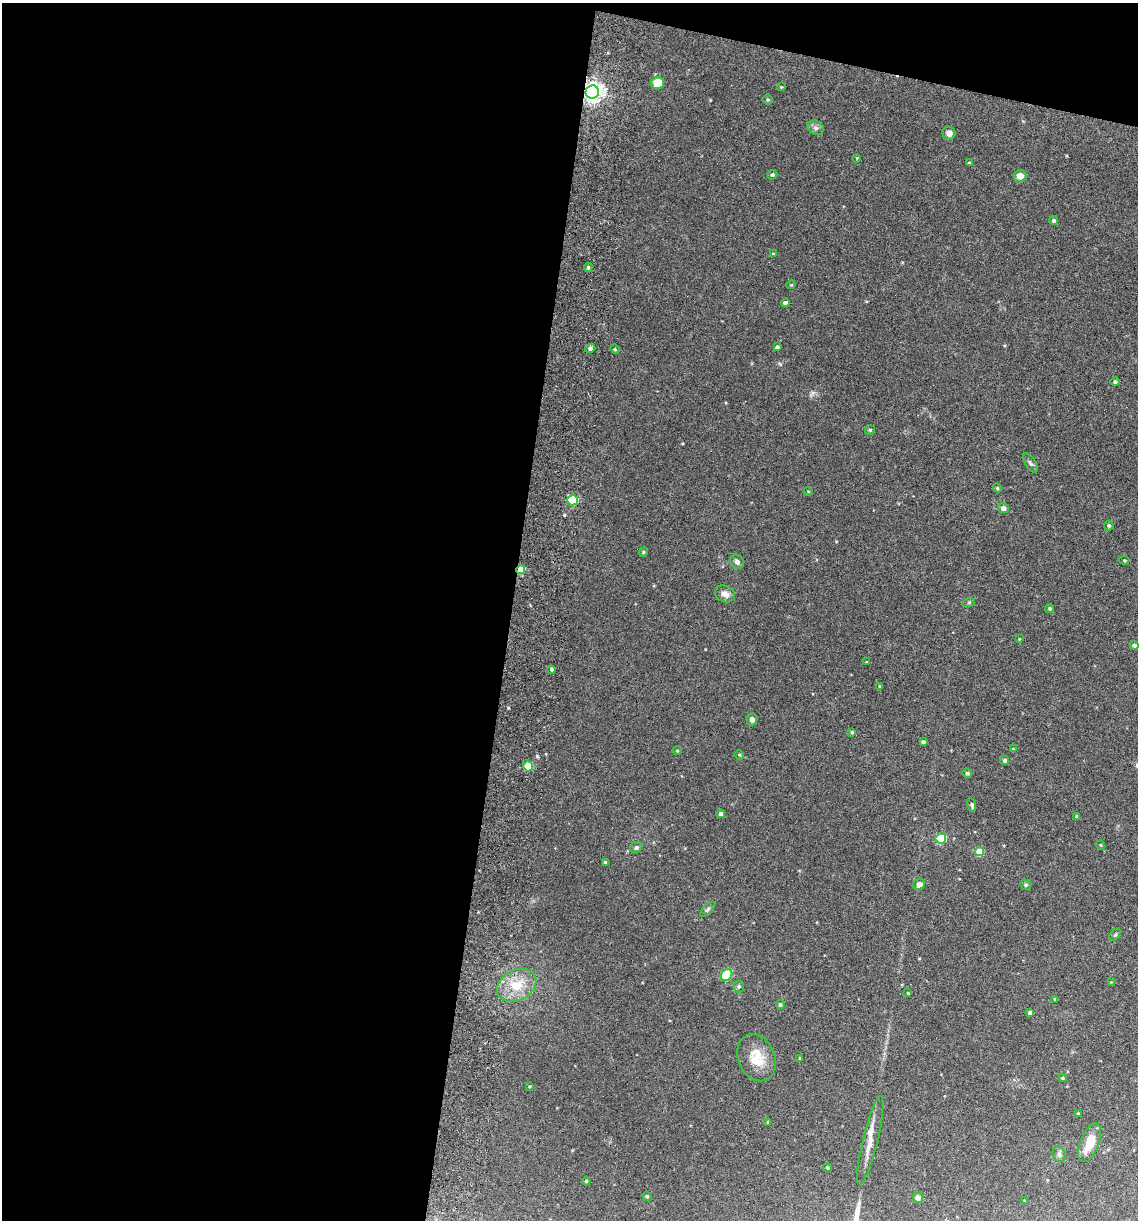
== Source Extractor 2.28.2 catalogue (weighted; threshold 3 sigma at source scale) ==
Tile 1 of 4 x 4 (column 1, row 1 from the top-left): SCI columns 175-1310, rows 3668-4885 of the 5008 x 4899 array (HDU 1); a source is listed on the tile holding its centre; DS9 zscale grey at full resolution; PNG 1140 x 1222 px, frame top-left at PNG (2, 3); each listed source drawn as its Kron ellipse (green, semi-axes under 4 px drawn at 4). Shown black and unused: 47% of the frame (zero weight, under 3 of 6 exposures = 3% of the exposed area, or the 3 px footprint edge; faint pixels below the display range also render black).
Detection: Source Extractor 2.28.2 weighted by HDU 2 'WHT'; one run over the whole footprint, this tile lists its part. Background 0.0299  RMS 0.0032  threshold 0.0133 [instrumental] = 3 sigma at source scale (4.09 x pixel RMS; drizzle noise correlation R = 1.36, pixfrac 0.8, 0.05/0.05 arcsec/px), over >= 5 px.
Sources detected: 82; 1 inside a brighter listed object's ellipse — not listed separately; the other 81 listed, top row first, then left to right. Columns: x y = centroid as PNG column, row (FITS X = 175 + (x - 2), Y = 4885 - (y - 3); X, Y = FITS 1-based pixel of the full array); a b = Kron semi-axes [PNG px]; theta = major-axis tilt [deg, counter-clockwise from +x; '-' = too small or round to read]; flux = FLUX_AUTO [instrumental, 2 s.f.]
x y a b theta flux
658 83 6 6 - 6
781 87 3 3 - 0.25
592 92 7 6 - 180
768 100 5 5 - 0.37
816 128 8 7 - 0.99
949 133 6 6 - 1.7
857 158 4 3 - 0.21
969 163 3 3 - 0.38
772 175 5 4 - 0.51
1020 176 6 6 - 2.9
1054 220 4 4 - 0.51
773 254 3 3 - 0.37
588 267 5 4 - 0.44
791 285 5 3 - 0.25
785 303 4 4 - 0.76
777 347 4 4 - 0.75
590 348 5 4 - 0.82
615 349 5 4 - 0.33
1115 382 5 4 - 0.63
870 430 5 5 - 0.4
1030 463 11 5 -55 0.79
997 488 4 4 - 0.37
808 491 4 3 - 0.21
573 500 5 5 - 21
1003 508 5 5 - 1.4
1109 525 5 5 - 0.55
643 552 5 4 - 0.34
1124 560 5 4 - 0.37
737 562 8 6 -48 1
521 570 4 4 - 4.9
725 594 10 8 -24 1.8
969 602 6 4 19 0.38
1050 608 4 4 - 0.52
1019 639 4 3 - 0.23
1134 645 4 4 - 0.76
866 662 3 3 - 0.22
552 670 3 3 - 0.73
880 686 4 3 - 0.27
752 719 6 5 - 1.2
852 732 3 3 - 0.37
923 742 4 3 - 0.69
1013 749 4 4 - 0.43
677 750 4 3 - 0.26
739 755 5 4 - 0.28
1005 760 4 4 - 0.74
528 766 5 5 - 10
967 773 5 4 - 0.64
972 805 7 4 -80 0.65
721 814 4 4 - 1.3
1077 816 4 3 - 0.45
941 839 5 5 - 19
1101 845 5 3 - 0.23
636 847 6 5 - 0.68
980 852 4 4 - 7.7
605 862 4 4 - 0.37
919 884 6 5 - 1.6
1026 885 5 5 - 0.51
707 909 9 4 46 0.6
1115 935 7 4 53 0.49
726 975 6 5 - 19
1111 982 4 4 - 0.25
517 985 21 15 28 7.8
739 986 6 5 - 0.46
908 993 4 3 - 0.25
1055 999 3 3 - 0.37
780 1005 4 4 - 0.53
1030 1013 4 4 - 0.86
757 1058 24 18 -67 7
800 1058 4 4 - 0.27
1063 1078 4 4 - 0.33
530 1086 4 3 - 0.26
1078 1113 3 3 - 0.21
768 1122 4 3 - 0.33
870 1140 45 7 76 4
1090 1143 20 9 69 5.9
1059 1154 8 6 -63 0.83
827 1168 4 4 - 0.33
586 1181 4 4 - 0.42
647 1196 5 4 - 0.36
918 1198 5 5 - 1.5
1025 1201 4 3 - 0.28
Overlapping masked pixels (flux is a lower limit): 2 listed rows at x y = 592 92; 521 570